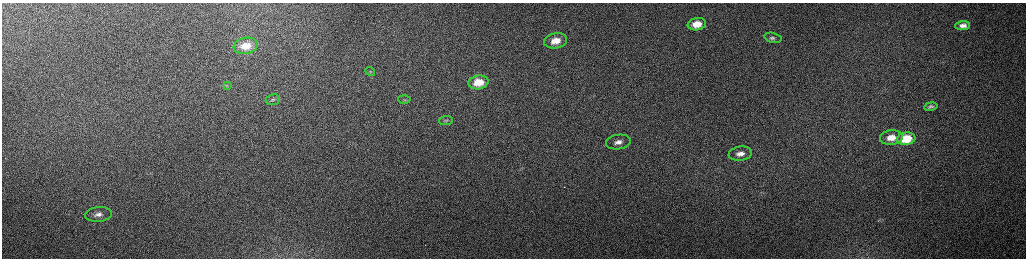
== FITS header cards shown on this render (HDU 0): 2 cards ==
NAXIS1  =                 2048 /fastest changing axis
NAXIS2  =                  512 /next to fastest changing axis

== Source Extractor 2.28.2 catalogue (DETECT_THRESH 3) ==
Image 2048 x 512 px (HDU 0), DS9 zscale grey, zoomed out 1/2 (1 PNG px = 2 x 2 image px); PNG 1028 x 260 px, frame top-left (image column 1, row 511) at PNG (2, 3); each listed source drawn as its Kron ellipse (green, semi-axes under 4 px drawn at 4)
Background 155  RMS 1.5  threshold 4.47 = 3 sigma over >= 5 px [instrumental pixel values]
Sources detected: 20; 3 cannot appear on this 1/2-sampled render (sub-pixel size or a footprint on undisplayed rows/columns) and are neither listed nor drawn; the other 17 listed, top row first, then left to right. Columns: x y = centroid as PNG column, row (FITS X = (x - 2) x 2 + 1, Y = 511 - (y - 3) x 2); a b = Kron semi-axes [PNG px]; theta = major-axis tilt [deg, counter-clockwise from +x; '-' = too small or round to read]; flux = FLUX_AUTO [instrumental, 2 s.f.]
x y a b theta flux
697 24 9 6 9 5400
963 25 7 4 2 1700
773 38 8 5 -15 740
556 41 11 7 11 5100
246 46 12 8 10 5000
370 72 5 3 - 390
478 82 10 7 10 6400
227 85 3 2 - 200
404 99 6 4 -2 580
273 100 7 5 9 680
931 106 6 4 10 720
446 120 7 4 4 520
891 137 11 7 8 4400
906 139 9 6 8 12000
618 142 12 7 7 2500
740 154 12 7 8 2500
98 214 13 7 6 2300
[3 sub-pixel or undisplayed-footprint detections neither listed nor drawn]